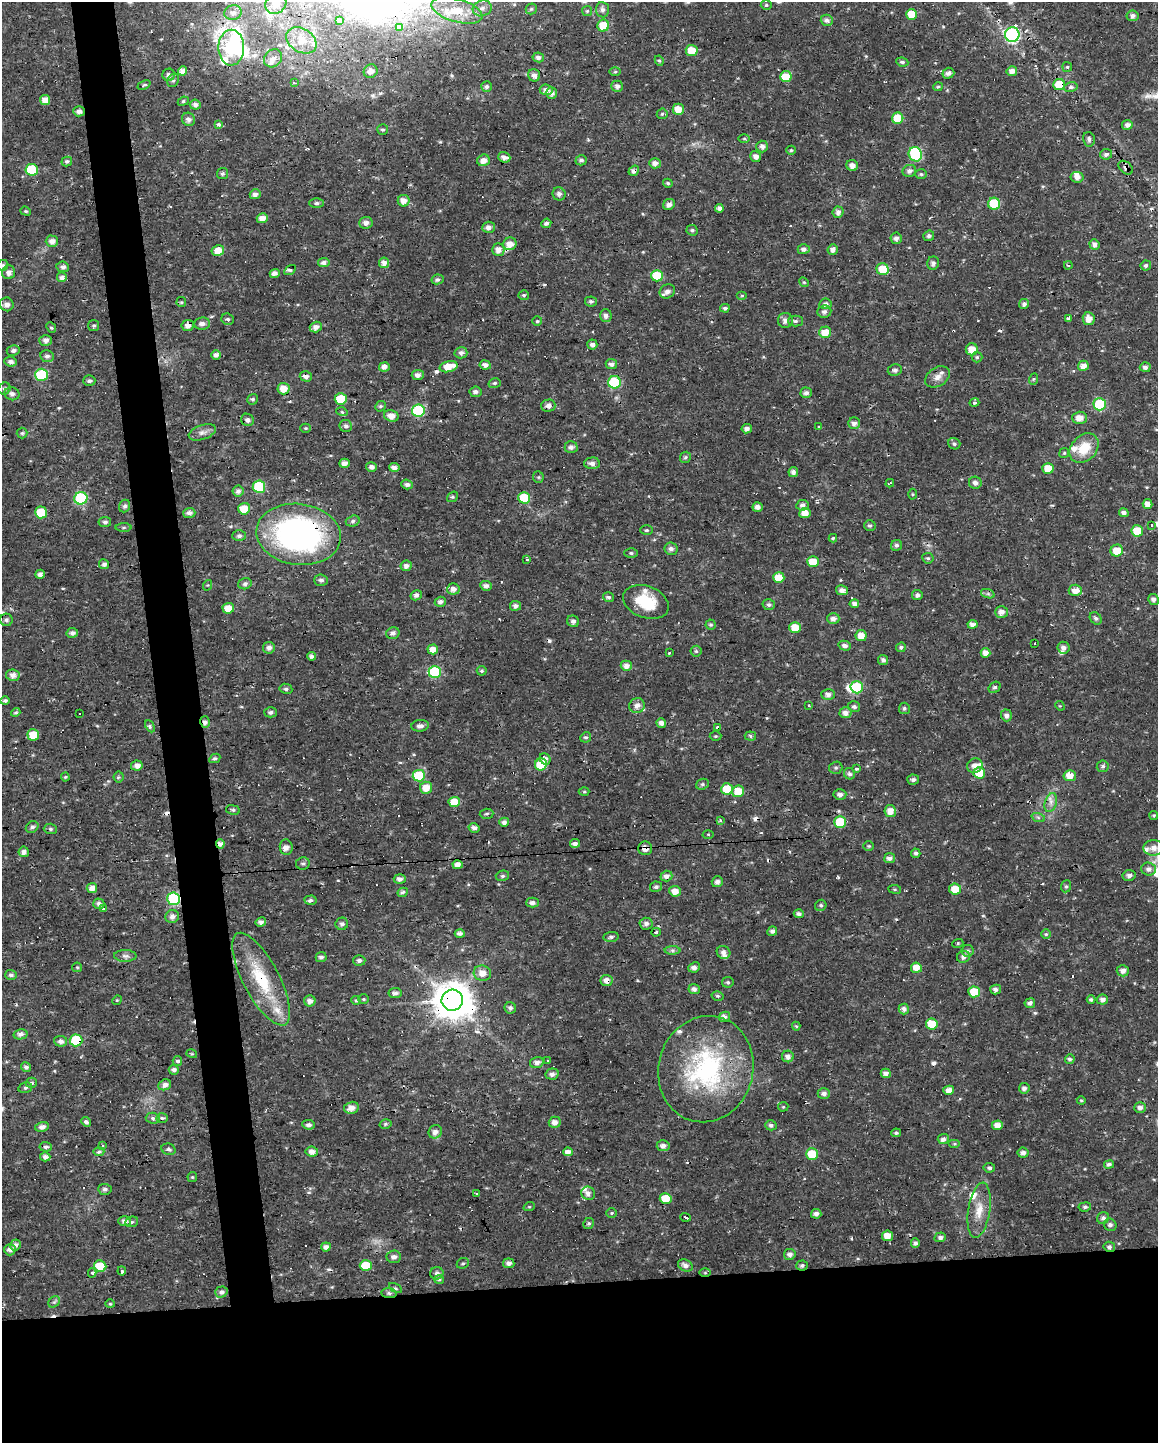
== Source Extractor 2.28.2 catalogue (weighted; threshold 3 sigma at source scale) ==
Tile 11 of 4 x 3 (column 3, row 3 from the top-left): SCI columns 2315-3470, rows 9-1449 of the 4627 x 4382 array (HDU 1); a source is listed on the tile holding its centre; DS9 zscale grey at full resolution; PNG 1160 x 1445 px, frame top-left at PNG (2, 2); each listed source drawn as its Kron ellipse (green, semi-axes under 4 px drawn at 4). Shown black and unused: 15% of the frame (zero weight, under 2 of 3 exposures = <1% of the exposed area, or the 3 px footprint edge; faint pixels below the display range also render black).
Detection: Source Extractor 2.28.2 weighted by HDU 2 'WHT'; one run over the whole footprint, this tile lists its part. Background 0.0217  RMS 0.0028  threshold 0.0124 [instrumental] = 3 sigma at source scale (4.5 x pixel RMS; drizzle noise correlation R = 1.50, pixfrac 1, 0.0396/0.0396 arcsec/px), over >= 5 px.
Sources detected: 556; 3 inside a brighter object's white glare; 26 cosmic-ray / hot-pixel residue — neither listed nor drawn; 15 inside a brighter listed object's ellipse — not listed separately; of the other 512, all 500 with FLUX_AUTO >= 0.278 (the completeness limit of this list) listed and drawn (12 fainter detections not listed), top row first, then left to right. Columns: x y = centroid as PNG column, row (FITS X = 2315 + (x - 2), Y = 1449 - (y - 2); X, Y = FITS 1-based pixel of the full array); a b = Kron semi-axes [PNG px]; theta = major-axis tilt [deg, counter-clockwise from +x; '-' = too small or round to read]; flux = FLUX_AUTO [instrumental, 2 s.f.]
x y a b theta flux
276 4 11 9 29 3.9
766 5 5 4 - 0.46
482 8 9 8 - 1.7
531 9 5 5 - 0.43
457 10 26 11 -16 5.2
603 10 8 6 -85 1
587 11 5 5 - 0.41
233 13 9 7 15 1.4
912 14 5 5 - 4.3
1132 16 6 5 - 1.1
827 20 6 5 - 1.1
340 21 4 4 - 0.76
603 26 6 5 - 6
400 27 4 3 - 0.62
1012 34 7 7 - 48
301 40 16 11 -31 4.1
231 48 18 13 -90 42
692 50 6 5 - 4.3
538 57 6 5 - 1
273 58 10 8 46 1.7
659 61 5 4 - 0.45
902 62 6 4 -8 0.68
1067 67 5 5 - 0.38
182 71 4 4 - 2.7
371 71 7 6 - 1.5
1012 71 5 5 - 1.7
615 72 6 4 1 0.37
948 73 6 5 - 1.1
169 75 6 6 - 1.1
534 75 6 6 - 1.2
786 76 6 5 - 5.1
173 80 7 5 66 0.66
294 83 3 2 - 0.42
144 85 7 4 25 0.49
1059 85 6 5 - 7.7
617 86 6 5 - 1.2
486 87 5 5 - 0.64
938 87 5 4 - 0.37
1071 87 7 4 10 0.65
546 90 6 5 - 1.5
552 93 6 5 - 1.3
45 100 5 5 - 2.3
183 101 6 4 24 0.45
195 105 5 5 - 1.4
678 109 6 5 - 2.9
79 111 6 5 - 1.3
662 114 5 5 - 0.47
898 118 6 5 - 6.4
189 119 7 6 - 1.3
219 125 4 3 - 1.1
1127 125 5 5 - 1.4
383 130 5 5 - 0.54
744 139 5 3 - 0.36
1089 139 7 6 - 0.78
762 147 6 5 - 1.1
791 150 4 4 - 0.35
915 154 7 6 - 28
1106 154 6 5 - 0.78
756 156 6 5 - 1.5
504 157 6 5 - 1.2
483 160 6 6 - 1.9
581 160 5 5 - 0.7
67 161 5 5 - 0.6
655 163 6 5 - 1.4
852 165 6 5 - 1.6
1126 168 8 5 -40 0.94
32 170 6 6 - 12
634 171 6 4 38 1.2
909 171 7 6 - 1.1
223 174 6 5 - 0.68
921 174 6 5 - 0.5
1077 177 6 5 - 1.2
668 183 5 4 - 0.46
255 194 5 5 - 1.2
559 194 7 6 - 1.1
404 201 6 6 - 2.2
316 203 7 4 0 0.75
669 204 6 5 - 1.4
994 204 6 6 - 13
719 208 4 4 - 1.2
26 211 5 4 - 0.37
838 212 5 5 - 1.2
262 218 5 5 - 2.4
366 223 7 5 6 1.2
546 223 5 4 - 0.85
488 227 6 5 - 1.3
692 230 6 5 - 0.58
929 236 5 5 - 0.73
896 238 6 5 - 1.1
52 241 6 5 - 1.7
510 244 7 6 - 2.4
1094 244 5 5 - 1.2
804 249 6 5 - 1.1
833 249 5 5 - 1.3
498 250 6 6 - 1.7
218 251 6 5 - 3.2
324 263 6 4 7 0.98
384 263 5 5 - 1.7
933 263 6 6 - 0.97
3 265 6 5 - 0.56
1068 265 4 3 - 0.36
1146 265 5 5 - 0.6
63 267 6 5 - 0.96
882 269 6 6 - 5.7
290 270 6 4 33 0.59
9 272 7 6 - 1.3
275 273 5 4 - 1.4
657 276 6 6 - 11
62 278 5 5 - 1.4
437 279 6 5 - 0.74
804 282 5 4 - 0.34
667 291 8 6 31 1.4
524 295 5 5 - 0.46
742 296 5 3 - 0.34
591 301 6 5 - 0.72
181 302 5 4 - 0.38
7 304 7 6 - 1.4
825 304 6 5 - 1
1024 304 5 4 - 0.9
725 308 5 4 - 0.59
824 312 7 6 - 0.97
606 315 6 6 - 1.1
228 319 6 5 - 0.65
1068 319 3 3 - 5
1089 319 6 6 - 2.7
785 320 7 7 - 1.6
537 321 5 5 - 0.39
795 321 7 5 -1 0.62
202 324 8 6 8 1.3
94 326 5 5 - 0.49
188 326 6 5 - 1.6
316 327 6 5 - 1.5
51 328 5 4 - 0.45
825 332 6 5 - 4
46 340 6 5 - 1.2
592 344 5 5 - 0.99
972 349 6 6 - 3
13 351 6 5 - 0.88
461 353 6 5 - 0.95
216 355 5 5 - 1.2
47 356 7 6 - 0.97
977 357 5 5 - 0.48
11 362 6 5 - 1
611 364 6 5 - 1.1
485 365 5 4 - 1.3
1083 366 5 5 - 2
384 367 5 4 - 1.3
449 367 9 5 15 4.5
1145 367 5 5 - 0.96
895 370 7 5 9 0.95
41 375 6 6 - 18
418 375 6 5 - 1.3
306 376 6 5 - 1.3
937 377 13 9 34 2.1
1034 379 6 3 70 0.32
89 381 6 5 - 0.74
614 382 6 6 - 20
495 383 6 5 - 0.49
4 389 6 5 - 0.57
283 389 6 5 - 3.1
475 392 6 5 - 1
806 393 5 5 - 0.98
12 394 7 6 - 1.1
253 399 5 5 - 0.67
341 399 6 5 - 9.6
974 402 5 4 - 0.76
1100 404 6 6 - 19
380 406 6 5 - 0.48
548 406 7 6 - 1.1
418 411 6 6 - 25
342 412 6 3 -18 0.4
391 416 7 5 -17 2.1
1079 418 7 6 - 2.4
247 420 6 6 - 1
854 423 6 6 - 1.2
346 426 6 6 - 0.95
819 427 3 3 - 0.42
306 428 5 4 - 0.35
747 429 5 4 - 0.95
202 432 14 7 19 1.4
22 433 5 5 - 0.48
954 444 6 5 - 0.65
571 447 6 5 - 1.2
1084 448 16 12 47 6.4
1064 453 5 5 - 0.41
685 457 6 5 - 0.52
345 463 5 4 - 1.4
592 463 8 6 3 1.3
371 467 5 4 - 1.2
394 467 5 4 - 1.3
1048 468 5 5 - 4.9
793 472 5 4 - 1.3
538 477 5 5 - 0.44
890 483 4 2 - 0.3
975 483 6 6 - 1.2
407 484 6 4 -21 0.79
259 487 6 6 - 15
238 491 5 5 - 1.1
912 494 5 3 - 0.28
452 497 6 4 38 0.5
81 498 6 6 - 25
524 498 6 5 - 9.2
1147 504 5 4 - 2.1
802 505 6 5 - 1.2
125 506 6 5 - 0.85
758 507 5 5 - 1.4
244 509 6 5 - 5
41 512 6 6 - 9.5
189 513 6 5 - 1.2
805 513 5 5 - 2.9
1124 513 5 4 - 1.1
353 521 7 5 17 0.7
105 522 6 5 - 0.74
1152 525 3 3 - 7.3
870 526 6 5 - 0.59
124 527 8 4 0 0.49
647 530 6 4 0 0.49
1137 531 6 5 - 7.1
299 534 42 30 -7 75
239 536 7 5 1 0.72
833 538 4 4 - 0.39
896 545 6 5 - 0.73
671 549 6 6 - 1
1117 551 6 6 - 4.6
631 553 6 5 - 0.5
928 558 5 5 - 0.5
527 559 3 2 - 0.78
813 562 6 5 - 4.8
104 564 5 5 - 1
406 566 6 5 - 1.3
40 574 5 4 - 1.2
779 578 6 5 - 5.8
321 580 7 5 -3 0.77
245 584 7 5 17 0.77
208 585 5 3 - 0.29
486 586 6 5 - 1.2
453 589 6 5 - 1.5
842 590 6 5 - 1.4
1075 590 6 5 - 2.5
988 594 7 4 -19 0.59
416 595 6 5 - 1.1
917 595 5 5 - 0.96
609 597 5 5 - 0.67
1153 599 5 5 - 1
440 602 6 5 - 1.1
646 602 24 16 -21 9.8
854 604 4 4 - 1.1
769 605 6 5 - 0.76
515 606 5 5 - 1.2
228 608 6 5 - 3.7
1001 612 6 5 - 1.7
1096 618 7 5 -50 0.68
833 619 6 5 - 1.4
6 620 6 6 - 0.86
573 621 6 5 - 0.98
972 624 5 4 - 1.4
711 625 5 5 - 0.46
795 628 6 5 - 4.7
72 633 5 5 - 0.95
393 633 7 5 17 1.2
861 636 5 5 - 2.6
1034 644 3 3 - 4.4
845 646 6 5 - 1
901 647 5 4 - 0.63
269 648 6 5 - 1.2
1063 648 6 6 - 1.1
433 649 5 5 - 2.4
696 651 5 5 - 0.51
669 653 3 3 - 0.6
986 653 5 5 - 1.9
312 656 4 4 - 0.95
883 660 5 5 - 1
626 666 5 5 - 1.7
482 671 5 5 - 0.51
435 672 6 6 - 19
13 675 6 5 - 1.5
857 687 6 6 - 15
995 687 6 5 - 0.61
286 689 6 5 - 0.63
828 694 7 5 -1 1.2
5 701 4 4 - 0.62
809 705 3 3 - 0.5
637 706 8 7 - 1.8
1060 706 5 4 - 0.31
854 707 6 5 - 0.72
904 708 5 5 - 0.52
16 712 5 4 - 0.45
271 712 6 5 - 0.77
80 713 3 3 - 1.1
845 713 6 5 - 1.6
1006 715 6 5 - 1.1
205 722 6 4 -73 1.1
661 723 5 4 - 1.4
150 726 6 4 -64 0.54
420 726 9 5 6 1.1
718 727 3 3 - 3.7
33 735 6 5 - 4.7
715 736 6 5 - 0.38
750 736 6 4 -6 0.55
586 737 5 5 - 0.56
215 758 6 4 28 0.57
545 759 6 5 - 1.3
541 764 6 6 - 7.6
975 765 8 7 - 1.8
137 766 6 5 - 1.6
1103 766 6 5 - 0.67
836 768 6 6 - 0.58
857 769 4 3 - 0.65
979 773 5 5 - 6.3
849 774 6 5 - 0.73
419 776 6 5 - 12
1070 776 6 5 - 2.8
65 777 4 4 - 0.3
119 777 5 5 - 0.45
913 780 6 5 - 0.75
702 784 6 5 - 0.53
426 788 6 6 - 3.2
727 789 6 6 - 6
738 791 6 6 - 5.6
584 792 5 3 - 0.29
840 795 6 5 - 1.1
454 802 6 5 - 4.9
1051 803 9 6 72 1.3
233 810 7 4 -9 0.5
890 811 6 5 - 2.5
487 814 7 5 4 0.53
1154 816 4 4 - 0.36
1038 817 7 4 -19 0.54
720 820 3 3 - 0.81
504 822 5 4 - 1
840 822 6 6 - 10
32 827 7 5 36 0.77
474 828 5 4 - 1.2
50 829 7 5 -3 0.57
708 834 5 3 - 0.28
575 843 5 4 - 1.3
220 844 5 4 - 1.7
869 846 5 4 - 0.42
286 847 8 6 -83 1.4
645 848 7 7 - 1.7
1153 848 10 7 1 2.2
24 852 5 5 - 1.4
916 853 4 4 - 0.67
890 858 5 5 - 1.3
303 863 7 6 - 0.68
458 865 5 4 - 1.7
1149 869 7 6 - 1.2
1129 875 6 5 - 1.1
502 876 7 5 14 0.54
666 876 6 5 - 1.4
400 879 6 5 - 1.1
717 882 5 5 - 1.2
1066 886 6 5 - 0.49
656 887 6 5 - 0.72
92 888 5 5 - 2
895 889 6 3 -8 0.37
955 889 6 5 - 4.1
675 891 6 5 - 2.5
403 892 5 4 - 0.98
173 899 6 6 - 33
311 900 6 4 2 0.8
533 902 6 5 - 1
99 904 5 5 - 1
821 905 6 5 - 0.57
103 908 3 3 - 1
799 914 5 4 - 0.95
172 916 7 6 - 1.4
261 922 5 4 - 0.96
342 924 6 6 - 0.94
646 924 6 6 - 1.1
772 931 5 4 - 0.95
656 932 5 3 - 0.51
460 934 5 4 - 1.3
1046 934 5 5 - 0.43
611 937 7 5 8 0.77
958 943 5 3 - 0.3
672 950 8 4 0 0.62
967 951 6 6 - 0.75
724 952 7 6 - 1.3
125 956 11 6 -1 1
321 957 5 5 - 0.88
963 957 6 6 - 1.2
359 960 6 5 - 0.85
77 967 5 4 - 0.34
694 967 6 5 - 1.1
916 968 5 5 - 3.1
1123 971 6 5 - 1.5
482 973 9 7 -16 2.6
11 975 6 5 - 0.76
261 979 51 18 -62 16
607 981 6 5 - 1.8
728 982 6 5 - 0.52
694 989 6 5 - 1
996 990 5 5 - 1.1
974 992 6 5 - 5.7
395 993 6 5 - 1
718 996 6 4 -15 0.49
363 999 5 5 - 0.38
1091 999 4 3 - 0.57
1102 999 5 5 - 1.3
117 1000 5 4 - 0.3
356 1000 5 4 - 0.38
452 1000 10 10 - 700
310 1001 5 5 - 1.5
1030 1003 5 5 - 1.1
510 1008 6 5 - 1
904 1009 5 5 - 1.3
724 1017 6 5 - 1.2
932 1024 6 5 - 7.5
796 1026 4 4 - 0.4
20 1034 7 5 13 1.1
76 1040 6 6 - 16
61 1041 6 5 - 1.2
192 1054 5 3 - 0.31
788 1056 6 5 - 1.4
1070 1059 5 4 - 0.73
548 1060 3 2 - 0.37
177 1061 5 5 - 0.83
537 1062 7 5 15 1.3
26 1067 5 4 - 0.78
706 1069 53 47 75 44
174 1070 5 5 - 1
886 1073 5 4 - 1.3
552 1074 6 5 - 1.2
31 1083 5 5 - 0.71
165 1085 7 5 21 1.6
25 1088 7 5 13 0.6
1024 1088 5 5 - 1
949 1090 5 4 - 2
824 1094 6 5 - 1
1081 1100 4 4 - 0.33
783 1107 5 5 - 0.34
351 1108 7 6 - 1.9
1140 1108 6 5 - 1.1
153 1118 7 5 -3 0.73
162 1118 6 5 - 0.67
86 1122 5 4 - 0.91
555 1122 6 5 - 1.6
385 1124 6 4 16 0.48
309 1125 6 4 -6 0.96
771 1125 6 5 - 0.81
997 1125 5 5 - 2.5
42 1127 7 4 12 1.4
435 1132 7 6 - 1.7
896 1133 5 4 - 0.5
943 1139 5 5 - 1
954 1144 6 4 0 0.42
102 1145 3 2 - 0.35
663 1146 6 5 - 1.3
46 1147 6 5 - 0.84
169 1149 7 5 -20 0.84
99 1151 5 3 - 0.61
312 1152 6 5 - 1.7
568 1152 5 4 - 1.3
1023 1153 5 5 - 1.1
812 1154 6 5 - 6.9
45 1157 5 4 - 1.2
1109 1164 5 4 - 1
989 1168 5 4 - 0.8
192 1177 5 5 - 0.32
105 1189 7 5 -4 0.78
588 1193 7 6 - 1.4
477 1194 4 3 - 0.28
666 1198 6 5 - 5.4
529 1207 6 3 18 0.29
1085 1207 6 4 8 0.62
979 1210 28 11 81 4.9
612 1213 5 4 - 0.39
816 1214 5 4 - 1.2
686 1217 5 3 - 1
1103 1218 6 5 - 0.94
125 1221 6 5 - 1.3
132 1222 6 5 - 0.59
589 1223 6 5 - 0.56
1110 1225 6 6 - 0.79
887 1236 5 5 - 3.3
940 1237 6 4 21 0.86
915 1243 5 4 - 0.92
16 1245 6 5 - 1.3
326 1247 5 4 - 1.2
1109 1247 6 5 - 0.71
10 1250 6 5 - 1.5
790 1254 6 5 - 1.2
394 1257 7 6 - 1.2
463 1263 6 5 - 0.49
509 1263 5 5 - 1.2
685 1265 8 5 -26 1.3
802 1265 5 5 - 0.69
100 1266 6 5 - 6.8
366 1266 6 5 - 6.6
122 1271 4 3 - 1.1
92 1273 4 4 - 0.52
437 1273 7 6 - 0.96
705 1273 6 4 0 0.33
439 1279 5 4 - 0.42
395 1288 7 3 -32 0.41
221 1292 6 5 - 1.1
389 1293 7 5 -7 0.9
54 1302 6 5 - 0.55
110 1304 4 4 - 0.33
Overlapping masked pixels (flux is a lower limit): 23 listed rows (the first 20) at x y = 1059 85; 79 111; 1126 168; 634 171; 306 376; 937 377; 299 534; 435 672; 205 722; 718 727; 727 789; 454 802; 220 844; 645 848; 173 899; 261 979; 607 981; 452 1000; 76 1040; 568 1152
Isophote crosses this tile's border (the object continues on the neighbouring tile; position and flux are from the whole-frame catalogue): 2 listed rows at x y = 276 4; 3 265